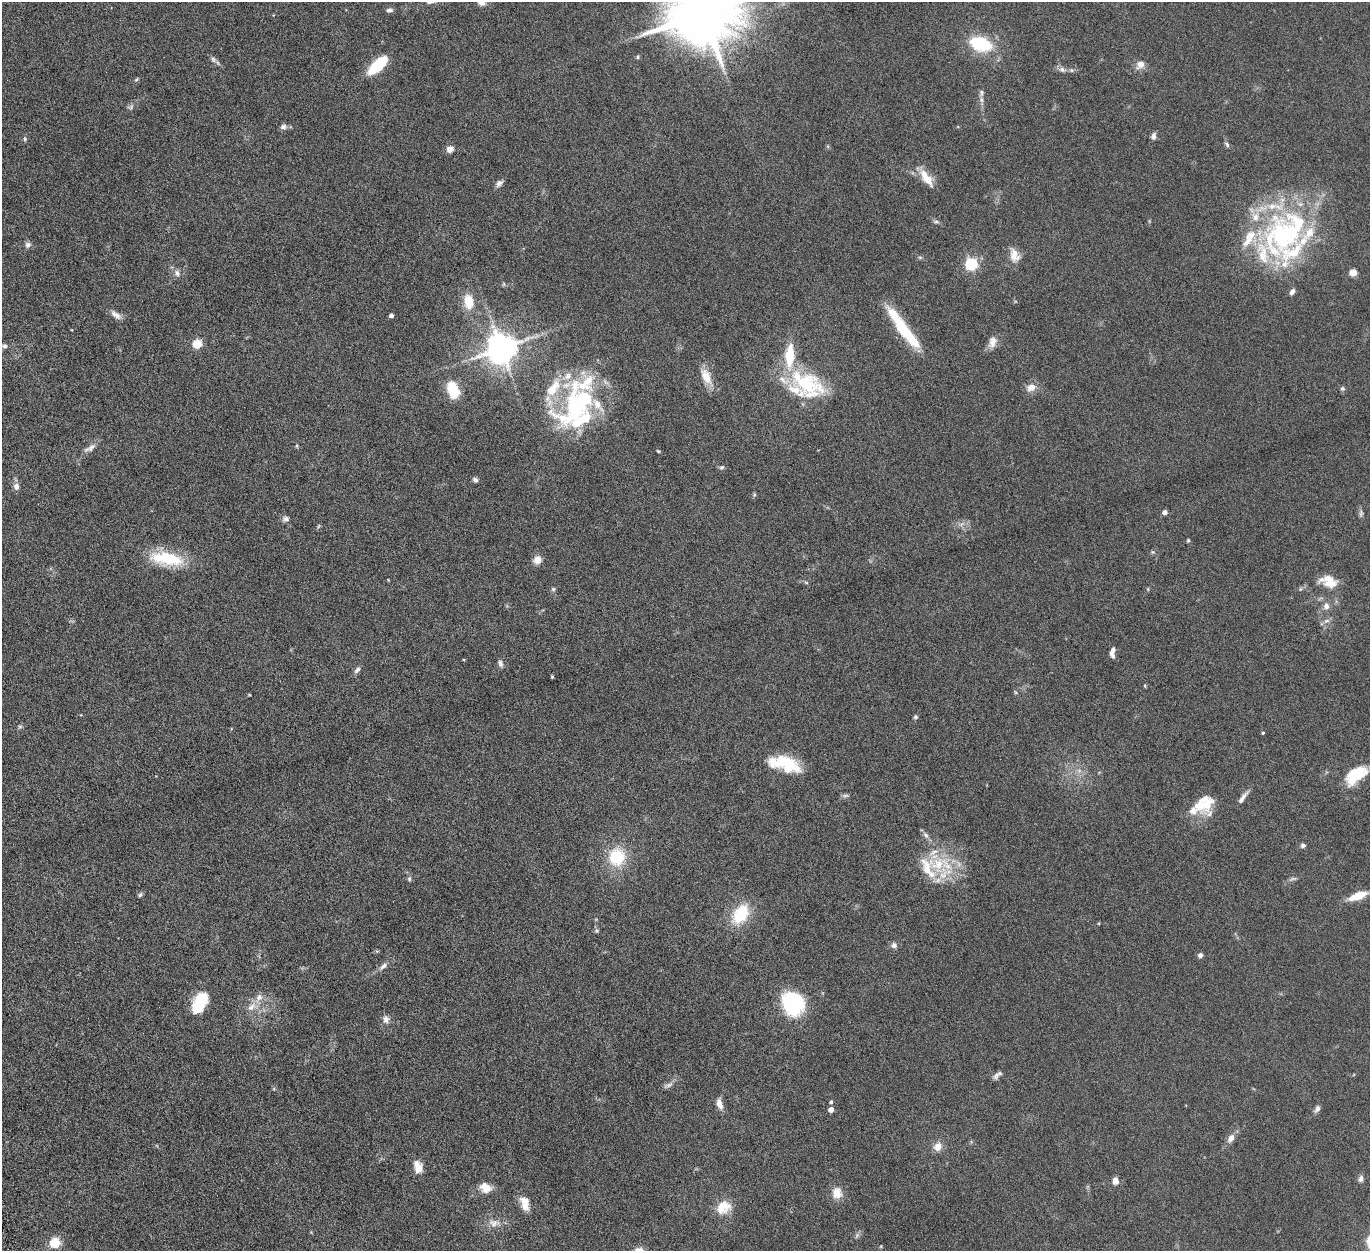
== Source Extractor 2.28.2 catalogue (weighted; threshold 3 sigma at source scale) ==
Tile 7 of 4 x 4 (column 3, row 2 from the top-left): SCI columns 2747-4114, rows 2786-4034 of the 5500 x 5446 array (HDU 1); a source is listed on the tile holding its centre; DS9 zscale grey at full resolution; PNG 1372 x 1253 px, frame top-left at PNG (2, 2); no overlay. Shown black and unused: <1% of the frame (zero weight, under 6 of 12 exposures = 1% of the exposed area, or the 3 px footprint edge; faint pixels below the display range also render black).
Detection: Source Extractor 2.28.2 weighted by HDU 2 'WHT'; one run over the whole footprint, this tile lists its part. Background 0.0511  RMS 0.0054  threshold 0.022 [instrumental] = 3 sigma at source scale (4.09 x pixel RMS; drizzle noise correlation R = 1.36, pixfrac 0.8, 0.05/0.05 arcsec/px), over >= 5 px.
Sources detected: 145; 2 too faint to see at this stretch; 2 inside a brighter object's white glare — not listed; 30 inside a brighter listed object's ellipse — not listed separately; the other 111 listed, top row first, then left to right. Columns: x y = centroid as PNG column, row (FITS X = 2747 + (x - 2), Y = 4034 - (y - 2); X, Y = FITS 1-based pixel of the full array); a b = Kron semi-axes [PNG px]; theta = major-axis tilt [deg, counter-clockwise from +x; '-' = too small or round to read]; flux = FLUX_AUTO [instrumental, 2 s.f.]
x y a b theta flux
481 3 9 7 -9 2
389 10 8 5 5 1.4
703 13 18 15 6 4800
981 44 16 10 -18 34
638 57 5 4 - 0.71
213 59 8 6 -73 1.4
1140 64 10 8 39 3.8
378 65 23 10 43 18
1062 69 9 7 -23 1.8
1071 70 6 4 -71 0.61
136 79 6 4 44 0.64
981 93 11 4 86 1.5
283 127 8 7 - 1.8
1153 136 9 6 83 1.7
25 139 6 5 - 0.73
1227 144 8 5 -53 1
450 149 8 7 - 2.9
926 178 26 10 -54 7.2
499 183 9 7 48 1.7
936 222 8 4 -8 0.92
1284 235 65 59 41 99
28 245 8 8 - 1.6
1014 255 19 11 -75 5.3
920 257 6 4 -1 0.65
971 264 6 5 - 60
1353 272 7 7 - 3.7
177 273 10 7 -62 2
504 284 6 4 90 0.56
468 301 19 12 -81 8.5
116 315 17 7 -35 2.7
391 316 4 4 - 1.8
903 329 26 14 -50 15
992 342 16 10 70 3.7
197 344 5 5 - 25
4 346 7 5 0 1.1
502 348 9 8 - 890
706 376 23 11 -64 7
805 383 53 26 -26 36
1031 387 10 8 16 4.3
1342 389 7 6 - 0.86
453 390 13 8 -72 21
574 410 62 46 55 65
297 446 6 3 -72 0.55
90 448 19 7 32 2.9
658 451 5 3 - 0.52
722 467 7 5 29 0.92
475 480 7 5 -40 1.2
16 486 9 7 -71 2.3
754 495 6 4 46 0.62
1165 512 4 4 - 2.4
1361 513 9 5 81 1.1
285 519 9 7 10 1.6
1188 540 5 4 - 0.57
167 558 44 16 -9 22
537 560 10 8 42 3.7
806 582 6 4 -19 0.57
1330 583 25 10 -12 7.2
553 589 6 6 - 0.73
1300 589 6 4 71 0.62
1326 606 10 9 - 2.7
1326 621 10 5 26 1.5
1112 654 11 5 -65 1.9
500 664 10 5 -74 1.4
357 670 11 6 50 1.5
552 677 4 3 - 0.54
1145 686 5 3 - 0.46
1016 692 6 4 -46 0.57
249 695 3 3 - 0.4
915 717 5 5 - 0.83
20 726 6 4 1 0.72
1263 733 4 3 - 0.51
785 764 34 14 -15 21
1079 770 7 4 -19 1.1
1356 775 27 14 37 16
845 795 9 4 1 1
1243 797 20 5 53 2.5
1207 804 31 17 78 10
926 835 10 6 -53 1.8
1303 845 7 6 - 1.1
617 857 22 20 88 19
938 864 59 19 -9 24
409 879 7 5 -88 0.88
1293 879 10 4 0 0.98
140 895 7 4 62 0.89
1358 896 19 7 20 10
741 914 22 14 56 20
596 931 7 6 - 0.81
894 945 7 7 - 1.7
1200 955 6 5 - 1.5
383 966 12 6 40 2.2
203 1000 17 8 79 8.7
793 1003 21 18 -67 51
251 1007 15 8 41 3.7
386 1019 10 8 -84 2.3
997 1075 14 5 40 1.7
831 1102 4 3 - 0.94
719 1104 13 6 -74 3.6
1317 1109 9 6 62 1.6
831 1110 4 4 - 3.5
1231 1138 12 8 57 2.8
938 1147 11 9 57 4.1
418 1167 14 8 -76 5.1
1361 1179 9 6 78 1.6
1115 1181 8 6 -81 3.1
485 1187 14 11 -25 5.4
837 1193 11 10 - 6.1
525 1206 15 10 -48 4.2
723 1207 20 15 33 8.4
494 1223 16 11 1 4.5
857 1235 6 5 - 0.98
55 1243 5 5 - 34
Isophote crosses this tile's border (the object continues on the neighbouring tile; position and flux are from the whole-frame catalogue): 2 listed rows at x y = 481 3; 703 13